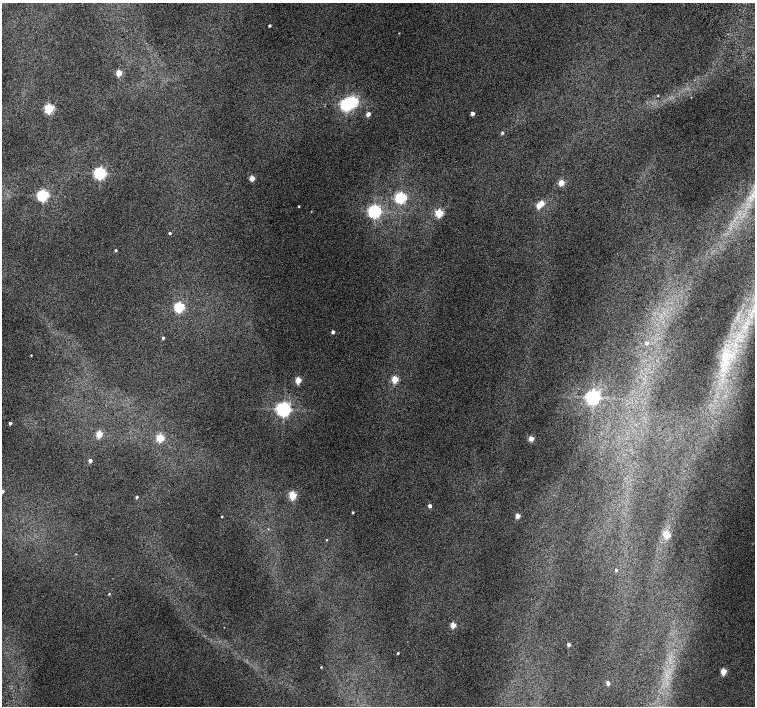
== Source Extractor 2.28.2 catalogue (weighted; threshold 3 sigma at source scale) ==
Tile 10 of 4 x 4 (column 2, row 3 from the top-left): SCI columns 1557-3062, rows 1672-3079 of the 6118 x 6093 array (HDU 1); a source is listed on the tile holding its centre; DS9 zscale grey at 2 x 2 block average (1 PNG px = mean of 2 x 2 image px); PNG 757 x 708 px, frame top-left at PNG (2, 3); no overlay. Shown black and unused: <1% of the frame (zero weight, under 2 of 3 exposures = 3% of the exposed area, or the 3 px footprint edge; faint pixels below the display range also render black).
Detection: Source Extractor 2.28.2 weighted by HDU 2 'WHT'; one run over the whole footprint, this tile lists its part. Background 0.0415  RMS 0.035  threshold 0.158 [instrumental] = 3 sigma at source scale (4.5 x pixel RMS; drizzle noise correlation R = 1.50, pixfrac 1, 0.0396/0.0396 arcsec/px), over >= 5 px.
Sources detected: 57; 1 inside a brighter object's white glare — not listed; the other 56 listed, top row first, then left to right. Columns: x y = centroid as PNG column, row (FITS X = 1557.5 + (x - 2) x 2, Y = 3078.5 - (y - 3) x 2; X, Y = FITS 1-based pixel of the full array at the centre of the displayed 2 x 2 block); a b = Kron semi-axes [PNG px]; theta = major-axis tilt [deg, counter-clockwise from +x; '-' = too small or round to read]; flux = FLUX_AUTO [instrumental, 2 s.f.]
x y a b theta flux
269 26 2 2 - 13
119 73 3 3 - 230
658 96 3 2 - 4.3
346 105 4 4 - 2200
49 109 3 3 - 810
368 114 3 3 - 73
472 114 3 3 - 47
502 133 3 3 - 16
100 173 4 4 - 2000
252 178 3 3 - 150
561 183 3 3 - 200
43 196 4 4 - 1500
400 198 4 4 - 1300
541 203 3 3 - 130
299 206 2 2 - 8.1
538 206 3 3 - 130
374 211 4 4 - 2500
439 213 3 3 - 470
170 233 3 2 - 13
116 250 3 3 - 10
179 307 4 3 - 960
751 315 12 5 -86 82
747 323 6 3 -64 30
745 327 12 4 -6 59
333 332 3 2 - 34
163 338 3 2 - 13
646 343 4 3 - 23
31 355 2 2 - 5.1
726 359 33 14 73 450
395 379 3 3 - 280
298 380 3 3 - 240
592 397 4 4 - 3100
283 409 4 4 - 3500
10 423 3 2 - 30
99 434 3 3 - 250
160 438 3 3 - 370
531 439 3 3 - 150
90 461 3 2 - 49
2 491 3 2 - 44
292 495 3 3 - 450
137 497 3 2 - 19
430 506 3 2 - 44
353 513 3 2 - 9.1
518 516 3 3 - 110
221 517 3 2 - 4.6
667 535 3 3 - 240
326 540 3 2 - 5
76 554 3 2 - 3.3
616 570 3 2 - 15
109 594 3 2 - 6.7
453 625 3 3 - 130
569 644 3 2 - 32
398 653 2 2 - 8.5
321 667 2 2 - 6.2
723 672 3 3 - 230
608 683 3 3 - 48
Isophote crosses this tile's border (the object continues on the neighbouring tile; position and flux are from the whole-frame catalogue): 1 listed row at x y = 2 491